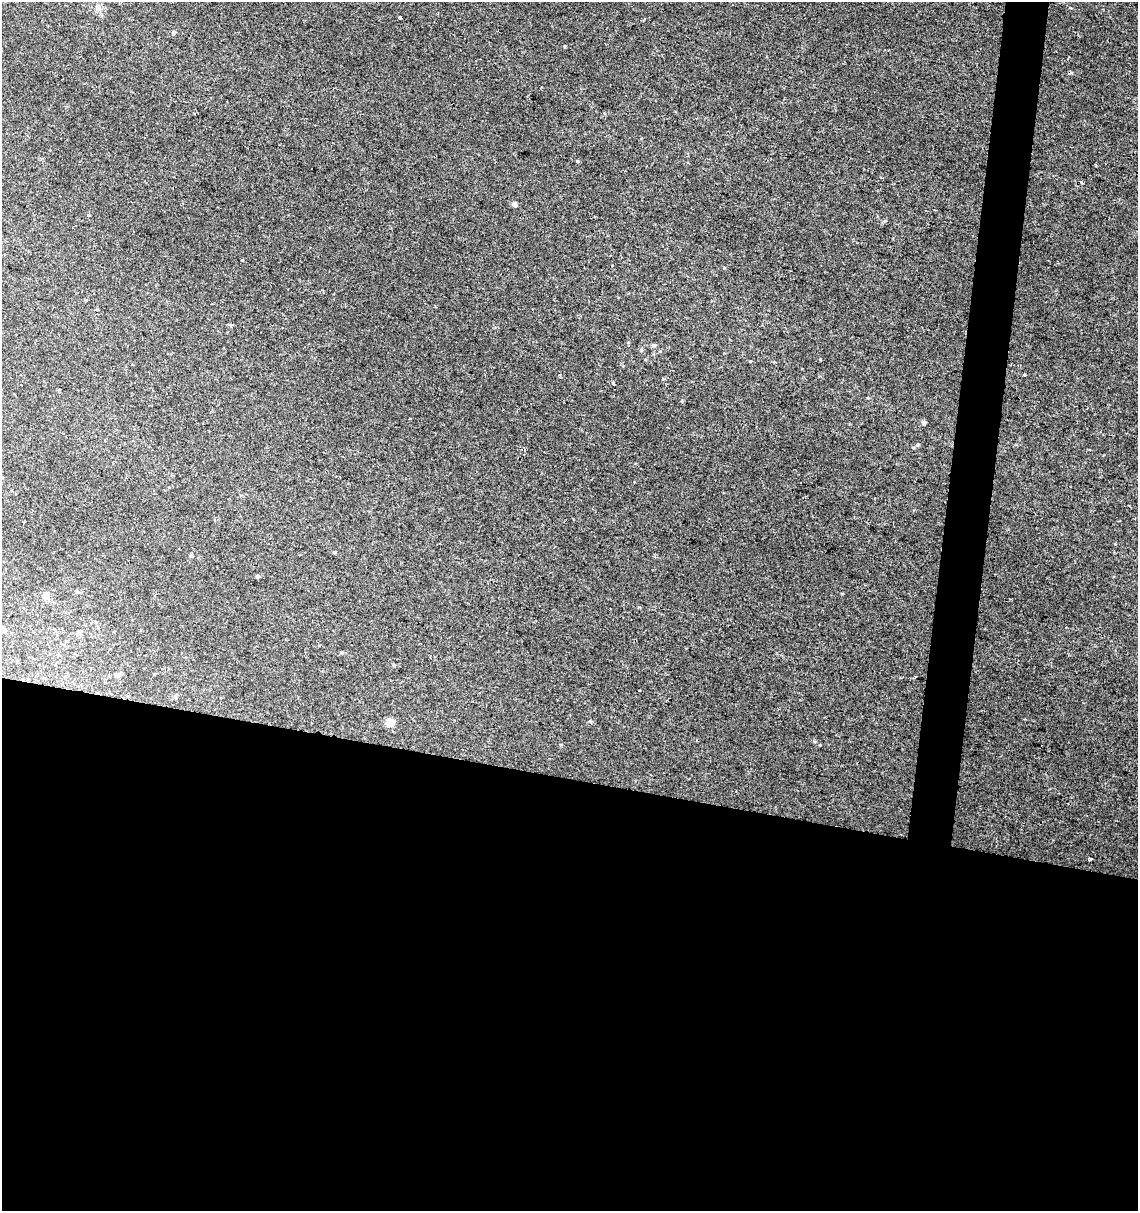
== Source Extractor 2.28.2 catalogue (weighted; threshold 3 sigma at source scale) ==
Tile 14 of 4 x 4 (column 2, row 4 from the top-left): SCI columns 1363-2498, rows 10-1218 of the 5057 x 4845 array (HDU 1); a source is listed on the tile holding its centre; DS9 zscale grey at full resolution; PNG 1140 x 1213 px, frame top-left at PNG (2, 2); no overlay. Shown black and unused: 38% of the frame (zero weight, under 2 of 3 exposures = <1% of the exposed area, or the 3 px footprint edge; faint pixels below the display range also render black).
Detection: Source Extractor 2.28.2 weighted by HDU 2 'WHT'; one run over the whole footprint, this tile lists its part. Background 0.0117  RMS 0.0051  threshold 0.0231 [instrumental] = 3 sigma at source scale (4.5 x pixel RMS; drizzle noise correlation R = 1.50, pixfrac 1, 0.0396/0.0396 arcsec/px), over >= 5 px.
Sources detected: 26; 2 cosmic-ray / hot-pixel residue — not listed; the other 24 listed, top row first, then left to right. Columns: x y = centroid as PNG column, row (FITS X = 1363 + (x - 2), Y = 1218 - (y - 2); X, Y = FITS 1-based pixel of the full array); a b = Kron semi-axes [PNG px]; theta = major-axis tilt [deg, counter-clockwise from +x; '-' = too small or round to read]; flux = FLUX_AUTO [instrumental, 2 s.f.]
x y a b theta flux
98 8 9 8 - 2.7
400 17 3 3 - 2.6
173 32 6 5 - 0.84
577 161 4 3 - 0.63
514 204 5 5 - 1.7
88 215 4 4 - 0.73
653 346 5 5 - 1.5
641 350 5 4 - 0.56
1024 375 3 3 - 0.61
613 384 3 3 - 2
924 422 5 5 - 0.91
918 445 6 5 - 1
24 521 3 2 - 0.53
334 552 4 3 - 0.9
257 576 5 4 - 0.73
46 596 7 6 - 3.3
4 630 8 6 -74 1.4
79 633 9 4 35 1.1
394 665 5 4 - 0.52
154 674 3 2 - 1.2
118 675 6 5 - 1.3
639 690 3 3 - 0.64
390 722 5 5 - 12
1091 859 3 3 - 0.83
Isophote crosses this tile's border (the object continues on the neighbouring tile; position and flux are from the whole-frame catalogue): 1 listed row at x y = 4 630
Unlisted compact peaks at least as high as the median listed source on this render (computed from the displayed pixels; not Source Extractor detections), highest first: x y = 564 46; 590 721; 663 379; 842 594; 885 221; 814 741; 820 359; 561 745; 628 342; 242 260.